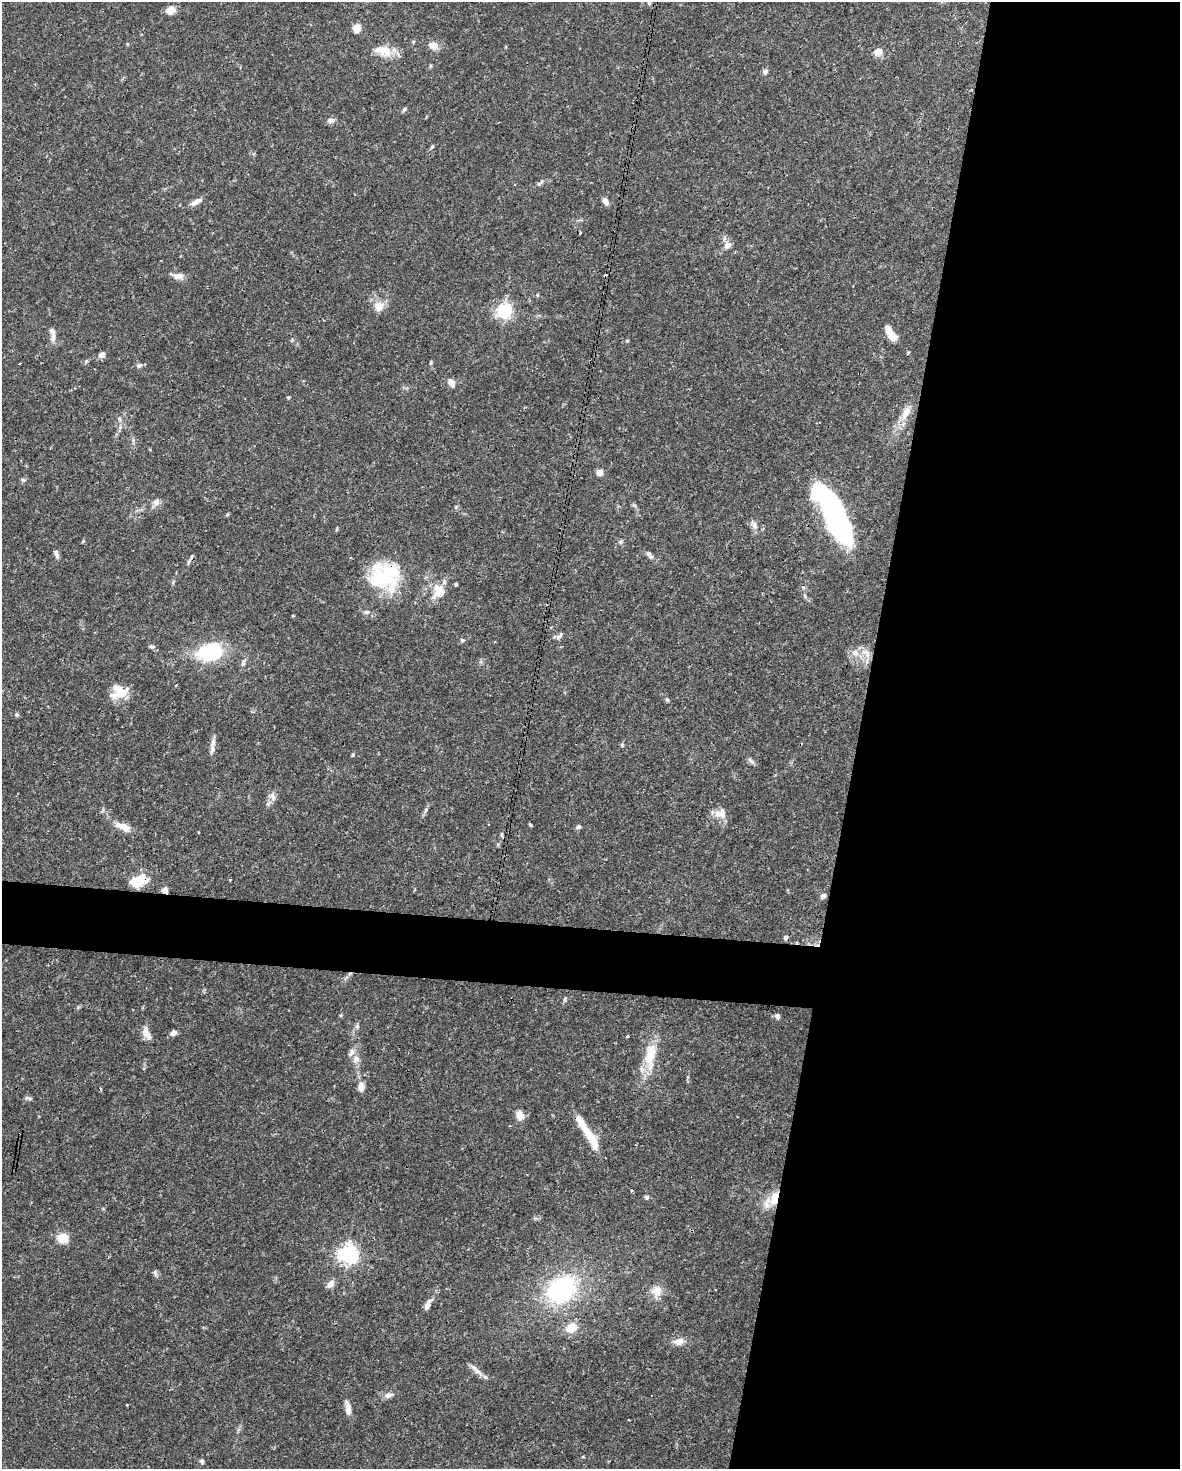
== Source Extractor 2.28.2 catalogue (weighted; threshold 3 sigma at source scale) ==
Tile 8 of 4 x 3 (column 4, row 2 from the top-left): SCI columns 3539-4716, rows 1694-3160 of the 4716 x 4739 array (HDU 1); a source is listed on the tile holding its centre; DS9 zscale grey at full resolution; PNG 1182 x 1471 px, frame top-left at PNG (2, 2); no overlay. Shown black and unused: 30% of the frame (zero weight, under 3 of 4 exposures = <1% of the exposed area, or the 3 px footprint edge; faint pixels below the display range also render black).
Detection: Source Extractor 2.28.2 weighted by HDU 2 'WHT'; one run over the whole footprint, this tile lists its part. Background 0.0444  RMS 0.0019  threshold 0.00835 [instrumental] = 3 sigma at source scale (4.5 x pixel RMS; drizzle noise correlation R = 1.50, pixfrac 1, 0.05/0.05 arcsec/px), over >= 5 px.
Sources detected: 122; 6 inside a brighter object's white glare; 6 cosmic-ray / hot-pixel residue — not listed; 7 inside a brighter listed object's ellipse — not listed separately; the other 103 listed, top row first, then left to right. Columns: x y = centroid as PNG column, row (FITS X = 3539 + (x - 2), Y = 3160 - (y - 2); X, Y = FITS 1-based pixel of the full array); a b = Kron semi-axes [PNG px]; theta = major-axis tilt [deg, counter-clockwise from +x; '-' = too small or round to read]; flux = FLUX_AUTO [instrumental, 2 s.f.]
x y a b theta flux
170 10 6 5 - 3.2
357 28 5 5 - 5.8
413 42 5 4 - 0.22
433 45 12 9 -4 1.4
383 50 24 12 -16 3.3
879 52 11 8 31 1.3
430 66 6 4 89 0.22
765 72 7 6 - 0.49
404 110 7 4 62 0.32
331 120 11 6 7 0.72
432 147 7 3 37 0.24
540 183 12 4 36 0.49
605 201 9 6 -58 0.88
196 202 17 6 28 1.1
580 232 4 2 - 0.18
728 245 11 8 25 0.99
178 276 12 7 -2 1.4
537 295 5 3 - 0.18
379 306 14 12 77 2
504 311 6 6 - 51
52 332 14 7 -75 0.91
892 337 10 9 - 1.6
292 340 5 4 - 0.23
627 341 4 4 - 0.21
102 355 7 5 34 1
86 361 6 3 71 0.24
431 363 5 4 - 0.26
139 365 7 6 - 0.56
451 382 10 7 -52 1.2
288 397 5 4 - 0.2
906 413 21 9 63 2.2
119 418 6 4 -1 0.28
599 472 7 6 - 1.1
23 480 6 5 - 0.32
156 503 10 8 67 0.96
634 505 8 4 -37 0.32
832 506 55 22 -49 26
227 515 6 3 20 0.2
755 525 9 7 -57 0.85
621 542 7 5 21 0.36
56 554 11 5 -72 0.67
649 554 8 6 -57 0.58
188 562 8 4 81 0.32
384 578 41 22 -35 11
456 584 4 4 - 0.24
439 591 17 14 -79 3.5
805 596 6 4 -89 0.28
366 612 7 5 3 0.4
559 636 10 5 40 0.51
462 640 6 6 - 0.31
152 647 8 4 0 0.31
208 652 26 19 38 11
855 652 9 8 - 1.1
866 653 17 8 -43 1.5
243 662 11 5 79 0.63
120 692 19 14 11 3.9
667 700 6 4 -66 0.28
17 715 5 5 - 0.31
622 745 5 5 - 0.37
212 748 13 4 87 0.76
353 755 5 4 - 0.23
751 760 11 4 -45 0.52
272 796 13 7 -66 0.88
268 804 7 4 19 0.34
426 810 6 4 88 0.31
717 814 11 9 -79 1.4
530 825 5 4 - 0.21
124 827 19 9 -28 2
578 827 6 5 - 0.45
502 835 8 4 -90 0.3
230 880 3 2 - 0.15
138 881 21 11 18 4.8
165 890 6 6 - 1
823 896 6 5 - 0.75
565 999 6 4 88 0.26
341 1015 5 4 - 0.2
777 1016 6 6 - 0.54
357 1026 7 5 -90 0.4
145 1031 17 9 -89 1.5
173 1033 6 5 - 1.1
650 1055 37 15 78 5.5
356 1059 9 9 - 1
361 1087 11 7 87 1.3
30 1099 6 5 - 0.35
520 1115 10 8 -60 1.7
591 1138 36 10 -59 4.3
647 1197 6 6 - 0.36
775 1198 15 8 70 3.7
62 1238 11 10 - 2.9
348 1254 7 6 - 89
330 1284 10 7 52 1.1
562 1289 32 24 39 23
656 1291 14 12 -88 2.2
427 1305 13 6 60 1.2
571 1328 13 10 27 2.8
679 1341 12 8 20 1.4
477 1371 17 6 -42 1.2
388 1395 12 7 20 0.92
127 1405 3 2 - 0.21
348 1408 16 7 -81 1.3
629 1420 3 2 - 0.17
583 1457 4 3 - 0.15
202 1461 7 5 -70 0.4
Overlapping masked pixels (flux is a lower limit): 3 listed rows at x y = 138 881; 165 890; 775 1198
Unlisted compact peaks at least as high as the median listed source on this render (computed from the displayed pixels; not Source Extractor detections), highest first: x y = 83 541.